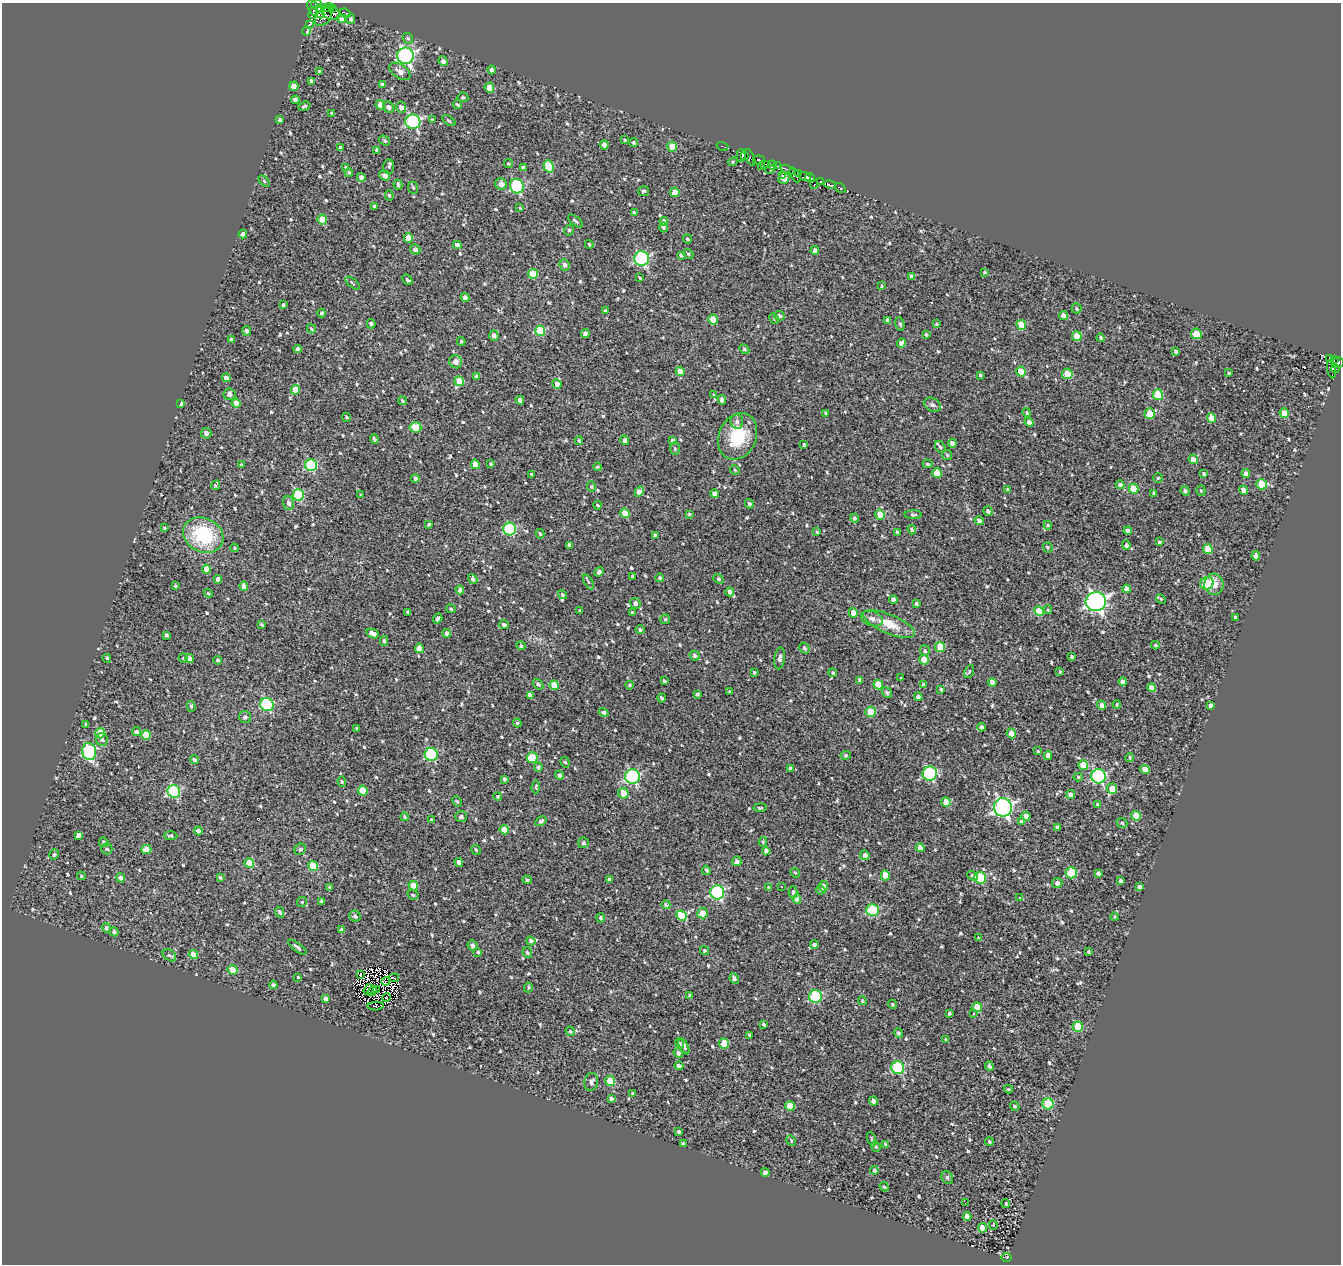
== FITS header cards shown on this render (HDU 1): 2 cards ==
NAXIS1  =                 1339
NAXIS2  =                 1262

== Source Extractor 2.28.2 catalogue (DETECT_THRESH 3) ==
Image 1339 x 1262 px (HDU 1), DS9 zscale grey, 1 PNG px = 1 image px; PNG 1343 x 1266 px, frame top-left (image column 1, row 1262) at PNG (2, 3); each listed source drawn as its Kron ellipse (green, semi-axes under 4 px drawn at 4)
Background 0.592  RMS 0.65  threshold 1.96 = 3 sigma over >= 5 px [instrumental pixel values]
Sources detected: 743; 12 with non-positive FLUX_AUTO (blend fragments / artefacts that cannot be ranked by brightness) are neither listed nor drawn; of the other 731, the 500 brightest by FLUX_AUTO listed and drawn (231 fainter detections omitted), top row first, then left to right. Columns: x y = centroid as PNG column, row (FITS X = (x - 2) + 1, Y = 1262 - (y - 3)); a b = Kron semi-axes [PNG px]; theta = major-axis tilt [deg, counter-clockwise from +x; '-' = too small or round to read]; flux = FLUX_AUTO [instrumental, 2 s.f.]
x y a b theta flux
317 4 5 3 - 2200
321 8 3 2 - 570
328 8 6 3 -5 1000
316 9 11 5 -46 530
333 9 4 2 - 780
313 13 5 3 - 990
331 13 10 6 -19 830
345 13 6 3 -21 280
323 17 10 7 49 1100
342 19 4 4 - 230
351 19 5 4 - 94
309 24 3 3 - 1400
306 31 4 3 - 1300
408 38 6 5 - 77
405 56 8 8 - 8100
443 61 5 4 - 190
492 70 4 3 - 120
319 71 4 3 - 54
400 71 12 7 -34 280
311 81 4 3 - 110
382 84 4 3 - 92
294 86 5 4 - 520
489 88 5 5 - 900
463 97 5 4 - 79
295 100 4 3 - 160
380 105 5 4 - 430
458 105 5 4 - 71
304 106 6 3 19 70
388 107 6 5 - 170
401 107 5 5 - 210
332 113 3 3 - 67
280 120 4 4 - 160
433 120 4 4 - 56
449 121 7 4 -35 61
413 122 7 7 - 4500
385 140 6 4 -35 62
625 140 4 3 - 53
633 143 4 4 - 81
604 145 4 4 - 210
722 146 6 2 -16 110
672 147 5 5 - 660
340 148 4 3 - 100
377 150 4 3 - 140
741 155 6 5 - 960
745 155 4 3 - 380
750 157 9 3 -65 400
759 160 6 4 -6 630
733 162 5 4 - 54
508 164 4 4 - 64
765 164 3 2 - 73
772 165 4 3 - 840
548 166 6 5 - 1500
761 166 3 2 - 53
778 166 4 2 - 170
346 167 4 3 - 52
389 167 7 5 85 100
523 167 4 4 - 86
770 170 5 3 - 540
788 170 7 4 -29 560
349 172 4 3 - 66
798 173 3 2 - 150
385 175 5 5 - 250
782 175 3 3 - 410
795 175 8 4 -62 530
361 177 4 4 - 160
805 177 6 4 -15 2600
784 178 6 5 - 1100
810 178 5 3 - 1000
264 181 6 4 -46 61
821 181 4 2 - 340
501 184 6 5 - 260
814 184 4 3 - 180
398 185 5 3 - 100
830 185 6 3 -15 820
517 186 7 6 - 2900
413 188 6 5 - 62
840 188 6 3 -34 100
643 191 6 5 - 72
675 192 5 4 - 560
389 195 5 4 - 66
374 206 4 3 - 110
520 208 3 3 - 54
634 212 4 3 - 72
322 220 5 4 - 800
575 221 9 4 -40 90
664 221 4 4 - 180
664 227 5 4 - 82
569 230 5 4 - 75
243 234 4 4 - 170
408 238 5 4 - 410
687 239 5 3 - 64
589 244 4 3 - 60
457 245 4 4 - 220
415 249 5 5 - 170
815 250 4 4 - 200
688 254 5 4 - 67
681 255 4 3 - 74
642 258 7 7 - 4600
565 265 6 5 - 120
984 272 4 3 - 52
533 274 5 5 - 1200
912 277 4 4 - 180
640 278 3 3 - 53
407 280 6 3 -45 70
353 283 8 2 -40 54
882 286 4 3 - 58
465 298 4 4 - 210
283 305 3 3 - 75
1077 308 5 4 - 61
605 311 3 3 - 65
322 313 4 4 - 100
1063 315 4 4 - 270
779 316 5 5 - 170
713 319 5 4 - 930
774 319 5 4 - 63
888 320 4 3 - 150
371 324 5 4 - 90
900 324 7 4 -73 82
937 324 4 3 - 54
1021 325 5 5 - 1200
311 329 5 3 - 65
246 331 4 4 - 130
540 331 5 5 - 1700
585 333 4 4 - 220
926 334 4 3 - 70
1196 334 5 5 - 810
494 336 5 4 - 170
1077 336 5 4 - 1000
1101 338 4 4 - 70
231 340 4 3 - 97
461 341 4 3 - 65
901 343 4 4 - 240
297 349 4 4 - 130
744 349 5 4 - 91
1176 351 4 3 - 99
1330 358 3 3 - 430
1334 360 4 2 - 190
456 362 6 6 - 320
1338 363 6 5 - 900
1331 369 9 3 -78 110
1335 369 4 2 - 130
680 371 4 4 - 430
1021 371 5 4 - 740
1229 373 4 3 - 57
1067 374 5 5 - 870
980 375 3 3 - 54
477 376 4 4 - 130
226 378 4 4 - 230
459 381 5 4 - 900
557 384 5 4 - 210
296 390 5 4 - 600
229 394 6 5 - 170
713 395 3 3 - 91
1158 395 5 5 - 1300
520 400 4 4 - 190
722 400 5 4 - 190
402 401 4 3 - 56
236 403 4 4 - 530
181 404 4 3 - 230
932 405 9 6 -26 140
1027 412 4 4 - 59
826 413 4 3 - 55
1150 413 5 5 - 720
1284 413 5 4 - 680
346 417 5 4 - 64
1211 418 5 4 - 670
737 422 7 6 - 190
1029 422 5 4 - 180
415 427 6 5 - 1100
206 433 5 5 - 160
738 436 24 18 66 1900
374 439 5 3 - 90
625 440 5 4 - 160
672 440 4 3 - 140
579 441 4 3 - 66
952 443 4 4 - 200
804 444 3 3 - 63
940 447 6 5 - 78
675 449 6 5 - 62
947 455 5 5 - 69
1193 459 5 4 - 350
475 464 5 4 - 420
491 464 4 3 - 68
928 464 5 4 - 56
241 465 4 3 - 78
311 465 6 6 - 2400
597 467 4 3 - 52
735 470 5 4 - 53
937 473 5 4 - 720
531 474 3 3 - 60
1204 474 4 3 - 69
1246 474 4 4 - 220
1158 478 4 4 - 54
415 479 4 4 - 170
1261 484 5 5 - 1300
215 485 5 3 - 64
1120 485 4 4 - 150
591 487 5 4 - 69
1133 489 5 4 - 890
1008 490 3 3 - 65
1243 490 4 4 - 280
639 491 5 4 - 310
1185 491 5 4 - 100
1201 491 5 4 - 69
1154 493 4 3 - 120
714 494 4 4 - 310
298 495 5 5 - 2300
361 495 3 3 - 53
288 503 7 5 -73 180
749 504 5 4 - 120
598 505 4 3 - 53
988 511 5 4 - 120
625 513 5 4 - 1100
689 514 3 3 - 55
880 515 5 4 - 870
913 515 8 4 2 77
854 518 4 4 - 83
979 521 4 4 - 120
429 524 4 3 - 75
1048 525 4 4 - 55
165 528 4 3 - 57
510 529 6 6 - 3100
912 530 5 4 - 84
1128 531 4 4 - 160
817 532 4 3 - 61
897 532 3 3 - 70
540 534 5 3 - 63
203 535 21 17 -28 3000
655 536 4 3 - 130
1159 542 3 3 - 76
570 545 4 4 - 210
1126 545 5 4 - 140
1048 547 5 5 - 63
234 548 4 3 - 58
1208 549 5 4 - 860
1256 556 4 4 - 200
206 569 4 4 - 300
599 572 5 4 - 91
632 576 3 3 - 89
660 578 4 4 - 74
218 579 4 4 - 180
473 579 5 4 - 130
718 579 5 4 - 68
588 582 8 4 -61 89
1207 583 7 6 - 1900
1214 584 10 9 - 370
175 586 3 3 - 58
244 586 5 4 - 320
1126 589 4 4 - 290
460 590 4 4 - 160
730 592 4 4 - 220
208 593 4 3 - 64
562 595 5 4 - 72
1161 599 5 4 - 52
893 600 4 4 - 180
1096 602 10 9 - 13000
635 603 5 5 - 170
916 603 4 3 - 95
451 609 5 4 - 65
1048 610 4 3 - 51
580 611 3 3 - 57
1039 611 5 4 - 890
408 612 4 3 - 84
632 612 3 3 - 53
853 613 5 4 - 300
1235 617 3 3 - 69
438 618 5 3 - 93
665 619 5 5 - 58
872 619 11 7 -19 210
262 624 4 3 - 65
889 624 28 9 -23 950
504 625 5 4 - 140
640 630 4 4 - 96
447 633 4 4 - 130
373 634 6 4 -26 310
166 635 4 3 - 88
384 641 5 3 - 86
1155 645 4 3 - 64
521 646 4 4 - 84
940 647 5 5 - 720
419 648 4 4 - 470
804 648 6 5 - 91
925 651 5 5 - 90
695 656 5 5 - 130
1072 657 3 3 - 82
107 658 4 4 - 64
183 658 5 4 - 52
190 658 4 4 - 200
780 658 11 5 82 170
218 660 4 4 - 87
924 660 5 4 - 1100
969 671 7 4 65 83
1060 672 4 3 - 52
754 673 3 3 - 55
833 673 4 4 - 72
901 678 3 3 - 55
860 680 4 4 - 160
664 681 4 3 - 72
992 682 4 4 - 220
1123 682 4 4 - 230
538 684 6 4 -51 88
923 684 4 3 - 62
554 685 5 4 - 830
630 685 4 3 - 52
878 685 5 4 - 880
1152 688 4 4 - 320
941 689 4 3 - 56
729 691 3 3 - 53
887 693 5 4 - 88
697 694 3 3 - 90
530 695 4 4 - 230
918 697 4 4 - 210
662 698 4 3 - 84
267 704 7 6 - 2800
1117 704 4 3 - 64
1102 705 5 4 - 190
191 706 5 4 - 78
1211 706 4 3 - 230
604 712 5 4 - 110
871 712 5 5 - 970
245 717 6 6 - 120
517 723 4 4 - 62
86 724 3 3 - 51
981 727 4 4 - 86
357 729 3 3 - 67
137 732 5 4 - 110
100 733 5 4 - 890
1011 733 5 4 - 370
146 735 5 5 - 820
102 739 6 6 - 120
89 751 8 7 - 3000
1038 751 4 4 - 53
431 754 6 6 - 2300
845 755 5 4 - 59
1048 756 4 4 - 270
1130 757 4 3 - 57
532 758 5 5 - 1200
194 760 4 3 - 140
565 762 5 4 - 57
1083 765 5 4 - 840
538 767 5 4 - 95
790 768 3 3 - 72
1145 769 4 4 - 490
930 774 7 7 - 2800
560 775 4 4 - 120
632 776 7 7 - 4100
1099 776 7 7 - 3800
1078 777 4 4 - 60
504 779 3 3 - 74
342 782 5 4 - 53
536 787 6 3 85 54
1112 789 5 5 - 470
174 791 6 6 - 3500
363 791 5 4 - 610
623 793 5 5 - 680
1071 794 4 4 - 200
498 796 4 4 - 55
457 802 5 4 - 60
946 802 5 4 - 660
1097 805 4 4 - 55
1003 807 9 9 - 9900
760 808 6 3 6 63
1026 816 4 4 - 320
1136 816 5 4 - 730
405 817 4 3 - 69
461 817 6 5 - 120
431 820 3 3 - 57
541 821 6 4 34 88
1021 821 4 4 - 66
1122 823 5 4 - 74
1057 828 4 3 - 170
504 830 4 4 - 550
198 831 4 4 - 220
78 835 4 4 - 190
171 835 6 4 -2 80
104 842 5 4 - 120
763 842 5 4 - 64
583 843 5 5 - 100
920 848 4 4 - 370
107 849 5 5 - 89
300 849 6 5 - 73
146 850 5 4 - 590
476 850 5 4 - 62
766 851 4 4 - 200
54 854 5 4 - 66
865 855 5 4 - 150
737 861 5 4 - 170
459 862 4 4 - 230
249 863 5 4 - 1000
313 866 5 5 - 1100
706 870 5 4 - 79
795 873 5 4 - 58
1071 873 5 5 - 1600
1098 873 4 3 - 100
885 875 5 4 - 730
81 876 4 3 - 53
973 876 6 4 -34 96
220 877 4 3 - 70
121 878 5 4 - 130
980 878 6 5 - 1900
609 879 4 3 - 73
527 880 4 4 - 72
1120 881 4 3 - 110
1057 883 5 5 - 180
413 886 5 4 - 690
824 886 5 4 - 170
330 887 4 3 - 86
781 887 3 3 - 68
1140 887 4 3 - 140
769 888 4 3 - 110
821 890 5 4 - 78
717 892 7 7 - 4200
793 892 6 4 -89 96
413 895 6 5 - 76
1020 898 4 4 - 53
797 899 4 4 - 260
321 901 3 3 - 67
302 902 5 4 - 56
666 905 4 4 - 78
873 910 6 6 - 1900
280 912 5 4 - 100
702 913 5 5 - 560
355 916 6 5 - 110
681 916 5 4 - 1300
1114 917 4 3 - 53
601 918 4 4 - 95
106 928 4 4 - 90
342 930 4 4 - 190
114 932 4 4 - 110
979 938 4 4 - 55
531 941 5 4 - 120
814 944 4 4 - 120
472 945 5 5 - 150
298 947 11 3 -38 140
705 950 5 4 - 68
478 952 3 3 - 65
1088 952 3 3 - 76
527 953 5 4 - 87
193 954 5 4 - 390
169 955 7 5 -36 100
232 970 5 5 - 640
360 975 3 2 - 62
298 977 4 4 - 58
394 978 5 2 - 78
734 978 5 4 - 110
386 981 4 3 - 73
273 985 4 4 - 130
528 987 5 3 - 53
369 990 6 2 54 52
376 990 4 3 - 65
372 991 5 3 - 110
690 995 4 3 - 100
386 997 4 3 - 51
815 997 6 6 - 2300
326 999 4 4 - 140
862 1001 4 4 - 59
892 1004 5 4 - 67
376 1006 8 2 4 52
977 1007 5 4 - 710
973 1013 3 2 - 55
949 1014 3 3 - 60
764 1024 4 3 - 75
1078 1027 5 5 - 1200
570 1031 5 4 - 75
898 1033 5 3 - 83
749 1035 4 3 - 64
946 1040 4 3 - 75
724 1043 5 5 - 880
679 1044 5 4 - 64
684 1046 9 4 -63 150
678 1053 5 4 - 150
679 1066 4 3 - 140
989 1066 4 3 - 110
898 1068 6 6 - 2300
610 1081 5 5 - 740
591 1082 9 7 80 160
1008 1089 4 3 - 56
633 1093 4 4 - 64
611 1099 4 3 - 110
873 1101 4 4 - 170
1048 1104 5 5 - 2100
790 1106 5 4 - 880
1015 1106 5 4 - 52
679 1132 3 3 - 77
872 1139 7 3 -69 56
791 1140 5 4 - 52
989 1142 4 3 - 55
683 1143 4 3 - 66
885 1144 4 3 - 57
876 1146 5 4 - 66
874 1170 4 4 - 78
765 1172 4 4 - 170
947 1177 7 5 -61 100
884 1187 5 3 - 60
965 1203 2 2 - 160
1006 1203 4 3 - 65
967 1216 4 4 - 290
993 1225 4 3 - 260
983 1228 4 4 - 610
1007 1257 5 3 - 710
At the frame edge (FLAGS 8, measured only in part): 1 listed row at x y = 317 4
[231 fainter detections neither listed nor drawn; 12 non-positive-flux detections neither listed nor drawn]